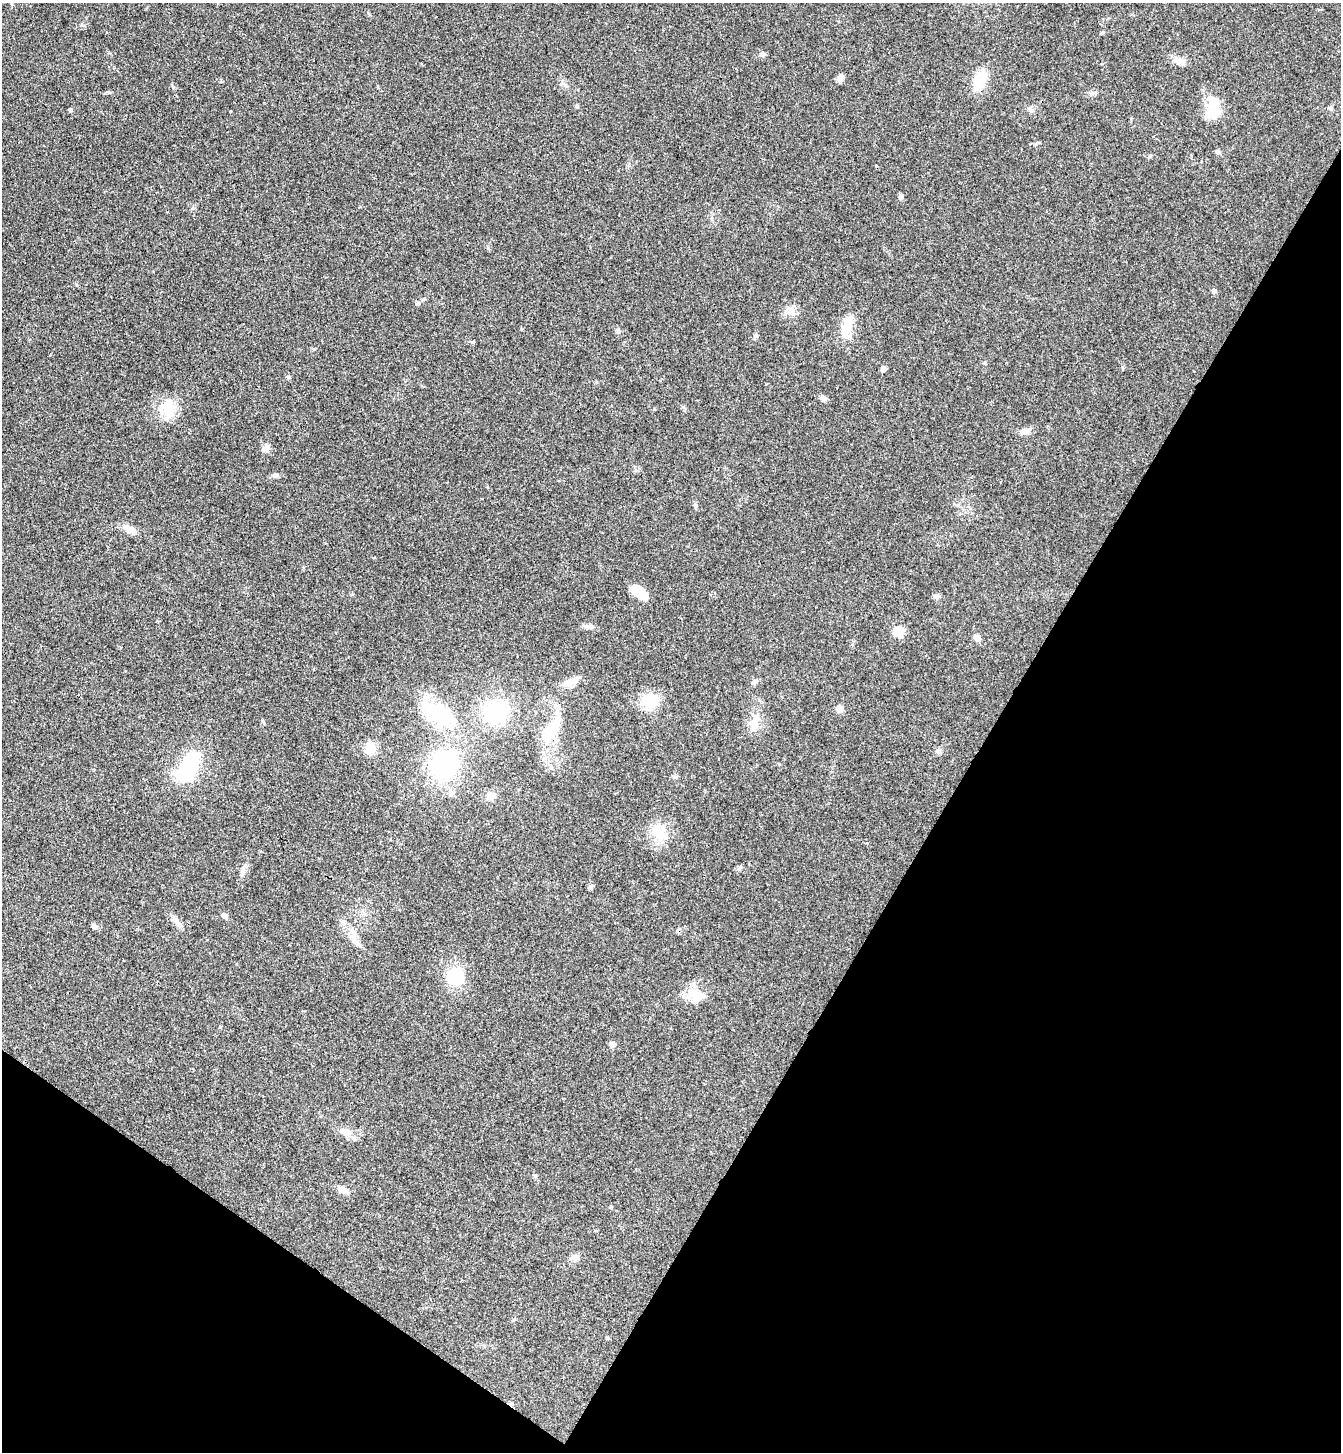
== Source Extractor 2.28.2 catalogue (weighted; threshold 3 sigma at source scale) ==
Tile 15 of 4 x 4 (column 3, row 4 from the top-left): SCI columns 3017-4355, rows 35-1484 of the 5893 x 5870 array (HDU 1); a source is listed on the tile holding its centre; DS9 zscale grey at full resolution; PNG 1343 x 1454 px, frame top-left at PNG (2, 3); no overlay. Shown black and unused: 32% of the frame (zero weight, under 3 of 4 exposures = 6% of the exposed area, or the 3 px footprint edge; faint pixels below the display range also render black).
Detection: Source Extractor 2.28.2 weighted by HDU 2 'WHT'; one run over the whole footprint, this tile lists its part. Background 0.063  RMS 0.0054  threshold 0.0245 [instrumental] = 3 sigma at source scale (4.5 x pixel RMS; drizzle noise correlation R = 1.50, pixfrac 1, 0.05/0.05 arcsec/px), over >= 5 px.
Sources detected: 64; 3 inside a brighter object's white glare — not listed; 2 inside a brighter listed object's ellipse — not listed separately; the other 59 listed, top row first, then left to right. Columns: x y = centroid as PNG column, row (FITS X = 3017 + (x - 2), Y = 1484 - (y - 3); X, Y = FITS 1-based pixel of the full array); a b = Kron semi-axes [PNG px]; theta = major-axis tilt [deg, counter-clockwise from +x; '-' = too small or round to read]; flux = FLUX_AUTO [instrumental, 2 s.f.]
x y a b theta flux
1103 32 6 4 32 0.7
762 54 8 6 1 1.6
1179 61 17 8 -20 4.2
840 78 12 6 70 1.8
980 80 16 9 67 19
577 106 5 5 - 0.63
1214 108 27 14 -88 14
1330 108 6 5 - 0.93
70 110 4 4 - 1.2
1031 110 9 3 -44 1
1218 152 6 5 - 1.4
901 196 7 5 -89 1.1
1214 291 6 5 - 0.95
418 304 6 5 - 1
791 311 13 8 -68 3.6
847 327 33 11 73 9.6
618 331 6 5 - 1
984 363 5 4 - 0.65
883 369 8 6 83 1.4
288 377 6 5 - 1
823 398 9 6 -42 1.7
169 409 29 14 89 11
1026 431 11 7 9 3.2
266 449 9 7 42 2.9
275 476 7 6 - 1.6
696 506 7 4 90 0.89
129 529 14 8 -29 5.4
639 592 17 9 -36 13
936 596 8 6 -15 1.4
588 627 12 6 -17 2.1
899 632 6 5 - 35
977 637 8 6 -45 2.8
569 682 19 9 27 4.9
755 682 10 6 18 1.6
649 701 16 14 -21 16
840 709 8 7 - 3
496 712 21 19 23 42
441 714 29 27 -38 29
755 721 22 11 64 7.1
548 733 36 18 72 19
370 748 13 9 83 9.3
938 751 7 4 -90 1.1
190 763 20 14 55 31
443 764 30 27 60 58
451 793 8 6 76 1.7
491 796 8 7 - 4.6
658 832 28 13 -66 11
243 871 14 6 76 2.4
590 887 6 6 - 1.3
224 916 6 5 - 2.2
177 922 17 7 -47 3.3
95 926 8 6 -17 1.6
352 932 15 9 -86 4.6
455 976 18 16 -17 20
696 994 30 12 -12 9.8
612 1045 8 7 - 1.8
346 1132 18 9 -13 5.1
342 1190 13 6 -22 4.5
575 1258 11 7 -8 2.5
Unlisted compact peaks at least as high as the median listed source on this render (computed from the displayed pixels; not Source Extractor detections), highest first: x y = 173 87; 755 336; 473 342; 1150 156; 488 248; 193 208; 654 409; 1122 367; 230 111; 740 867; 109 92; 82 25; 262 721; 314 349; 220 1027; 675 777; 1092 93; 683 407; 779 764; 369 14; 521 329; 1036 144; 535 1176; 852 644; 76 284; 513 1320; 221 82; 958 505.